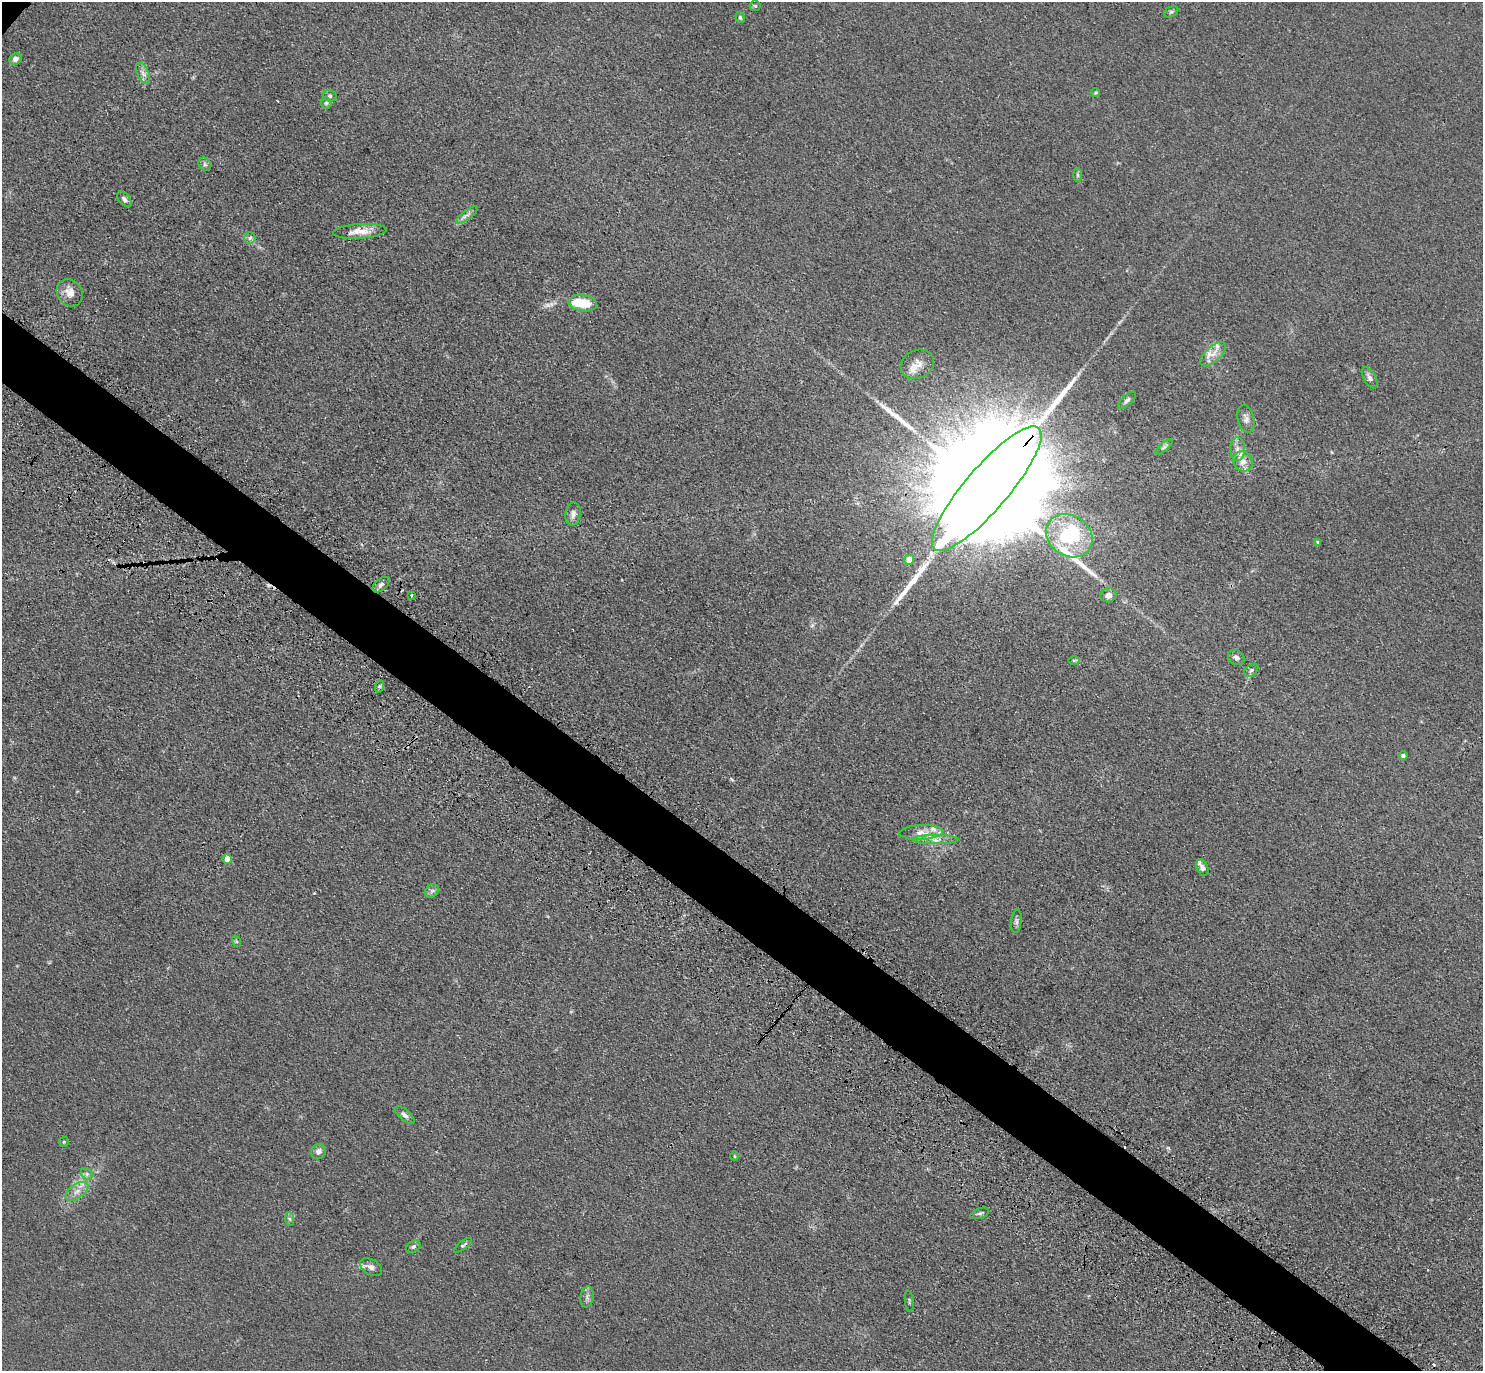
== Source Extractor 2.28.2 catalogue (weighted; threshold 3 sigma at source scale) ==
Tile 6 of 4 x 4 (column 2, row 2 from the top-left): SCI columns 1529-3009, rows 3094-4462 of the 6001 x 6022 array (HDU 1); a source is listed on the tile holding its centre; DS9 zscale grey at full resolution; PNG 1485 x 1373 px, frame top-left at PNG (2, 2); each listed source drawn as its Kron ellipse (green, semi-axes under 4 px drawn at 4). Shown black and unused: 5% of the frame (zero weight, under 3 of 4 exposures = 4% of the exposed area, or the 3 px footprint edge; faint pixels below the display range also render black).
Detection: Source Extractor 2.28.2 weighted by HDU 2 'WHT'; one run over the whole footprint, this tile lists its part. Background 0.0394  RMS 0.0046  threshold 0.0208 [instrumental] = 3 sigma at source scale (4.5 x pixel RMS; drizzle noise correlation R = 1.50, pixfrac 1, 0.05/0.05 arcsec/px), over >= 5 px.
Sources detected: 70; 2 inside a brighter object's white glare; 4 cosmic-ray / hot-pixel residue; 3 long thin detections or spike segments (spike, bleed or trail) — neither listed nor drawn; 4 inside a brighter listed object's ellipse — not listed separately; the other 57 listed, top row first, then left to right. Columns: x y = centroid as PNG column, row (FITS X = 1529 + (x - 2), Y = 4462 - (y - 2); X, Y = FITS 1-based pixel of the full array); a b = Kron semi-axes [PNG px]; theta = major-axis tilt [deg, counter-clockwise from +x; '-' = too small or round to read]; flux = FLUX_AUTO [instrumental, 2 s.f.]
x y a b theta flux
755 6 5 5 - 0.59
1171 12 7 5 29 0.88
740 17 6 4 -74 0.68
15 59 6 5 - 2
143 73 11 5 -65 1.9
1095 93 4 4 - 0.58
330 96 7 5 -13 0.93
326 103 5 5 - 0.83
205 164 7 6 - 1.1
1077 175 7 4 -88 0.88
124 199 9 5 -48 1.5
467 215 13 4 37 1.7
360 231 27 7 4 5.7
250 238 6 5 - 1.1
70 293 14 12 -54 4.7
583 303 14 8 -8 12
1213 354 16 7 42 4.4
917 364 17 14 26 4.7
1370 378 12 6 -60 2
1127 400 11 5 45 1.4
1246 419 14 8 -77 2.2
1164 447 10 4 39 1.1
1237 449 11 7 -88 2.8
1243 461 10 9 - 4
987 489 80 21 49 42000
573 514 11 7 83 2.1
1069 536 24 20 -34 33
1318 542 4 3 - 0.72
909 560 5 4 - 8
381 585 10 5 40 1.6
411 595 3 2 - 0.81
1108 595 8 7 - 2.4
1236 657 9 7 -31 1.7
1074 660 6 4 -1 0.66
1251 670 8 5 39 1
380 686 6 4 71 0.82
1403 755 4 4 - 0.99
921 832 22 7 3 4.8
936 840 22 4 0 3
227 859 4 4 - 5.4
1202 868 8 5 -69 1.7
432 891 7 6 - 1.3
1016 921 12 5 83 1.3
236 941 6 3 -72 0.6
405 1115 12 5 -40 1.9
64 1142 5 5 - 0.57
318 1151 8 7 - 2.2
735 1156 5 3 - 0.47
87 1174 6 5 - 1.1
77 1191 13 7 34 3.3
980 1213 10 5 19 1.1
290 1219 7 4 -88 0.94
463 1245 11 4 36 0.92
413 1246 8 5 32 1.1
371 1267 12 7 -30 2.3
587 1297 10 6 81 1.7
909 1301 11 2 -83 0.56
Overlapping masked pixels (flux is a lower limit): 1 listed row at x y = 987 489